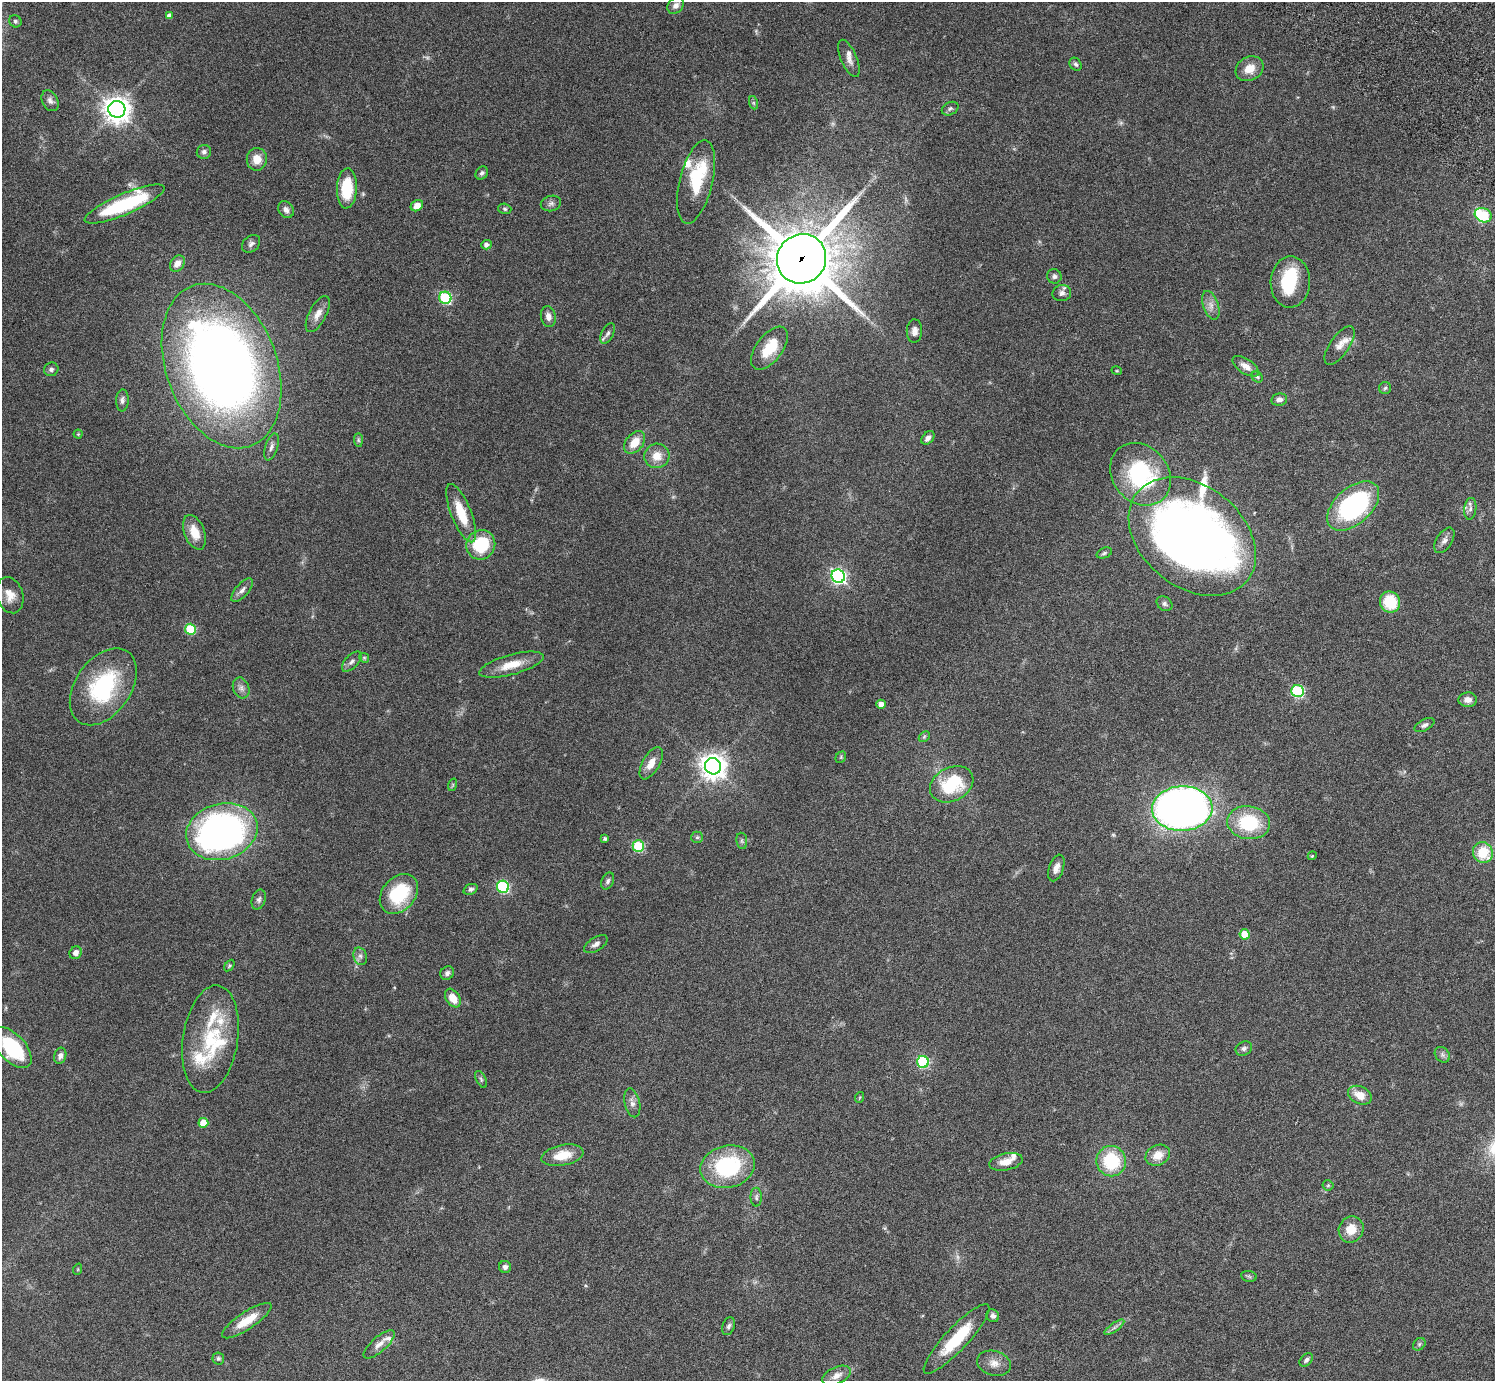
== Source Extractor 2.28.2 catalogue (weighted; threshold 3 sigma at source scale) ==
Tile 10 of 4 x 4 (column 2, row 3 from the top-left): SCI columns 1539-3031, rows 1726-3104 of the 6060 x 6070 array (HDU 1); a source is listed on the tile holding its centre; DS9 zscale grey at full resolution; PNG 1497 x 1383 px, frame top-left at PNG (2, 2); each listed source drawn as its Kron ellipse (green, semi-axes under 4 px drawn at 4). Shown black and unused: <1% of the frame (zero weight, under 3 of 6 exposures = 3% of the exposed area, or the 3 px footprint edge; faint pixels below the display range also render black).
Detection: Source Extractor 2.28.2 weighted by HDU 2 'WHT'; one run over the whole footprint, this tile lists its part. Background 0.0834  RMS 0.0046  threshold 0.0187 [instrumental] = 3 sigma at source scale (4.09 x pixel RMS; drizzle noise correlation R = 1.36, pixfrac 0.8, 0.05/0.05 arcsec/px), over >= 5 px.
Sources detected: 151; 6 too faint to see at this stretch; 2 inside a brighter object's white glare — neither listed nor drawn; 8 inside a brighter listed object's ellipse — not listed separately; the other 135 listed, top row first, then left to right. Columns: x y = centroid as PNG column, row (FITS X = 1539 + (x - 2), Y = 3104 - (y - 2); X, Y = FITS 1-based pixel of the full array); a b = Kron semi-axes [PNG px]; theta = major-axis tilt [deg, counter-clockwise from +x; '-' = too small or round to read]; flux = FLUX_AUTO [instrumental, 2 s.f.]
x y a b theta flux
676 5 9 7 44 1.7
169 16 4 4 - 1.6
15 21 6 5 - 0.76
849 58 20 8 -67 2.8
1076 64 7 5 -55 0.96
1249 69 14 11 29 5.5
50 101 11 8 -61 1.8
754 103 7 4 -70 0.63
117 109 8 8 - 440
950 109 9 6 27 1
204 152 7 7 - 1.4
257 159 11 10 - 4.9
482 173 7 5 50 1.1
696 182 43 16 76 18
347 188 20 10 88 16
551 203 10 7 15 1.4
125 204 43 10 23 41
417 206 6 5 - 3.4
505 209 7 5 -18 0.74
286 210 9 7 -54 2
1483 215 9 7 -25 28
251 244 10 7 42 1.5
486 245 5 4 - 1.6
802 259 25 24 - 2900
177 263 9 6 52 3.1
1054 276 7 7 - 1.2
1290 282 25 20 87 21
1062 293 9 8 - 1.9
445 298 6 6 - 42
1211 305 15 7 -71 2.9
318 314 20 8 62 3.9
548 316 10 7 -78 2.1
914 331 12 7 89 2.1
608 333 11 6 62 1.3
1339 346 22 9 55 4.2
769 348 25 13 53 12
222 366 85 55 -69 440
1246 366 15 7 -33 3.4
51 369 7 6 - 1.3
1117 371 5 3 - 0.36
1257 377 6 5 - 0.68
1385 388 6 6 - 0.8
122 400 11 6 86 1.5
1279 400 8 6 11 1.8
78 434 4 4 - 0.43
928 438 8 5 47 1.8
358 440 7 4 -89 0.73
635 442 13 8 50 6.3
271 447 14 6 73 2
657 456 12 12 - 5.6
1140 474 34 27 -49 42
1353 506 31 18 42 67
1470 509 11 6 83 1.5
461 513 31 10 -68 12
194 532 18 10 -68 6.5
1192 536 71 50 -39 430
1444 540 14 8 57 2.2
481 545 15 14 - 20
1104 553 8 5 21 0.81
838 576 7 6 - 110
242 590 14 6 49 2
10 595 18 13 -73 5.1
1390 602 11 10 - 16
1164 604 8 6 -36 1.2
190 629 5 5 - 23
364 658 5 4 - 0.48
352 662 12 6 46 1.5
511 665 33 10 15 8.1
103 687 43 27 55 39
241 688 11 8 -71 1.8
1298 691 6 6 - 45
1468 700 9 7 2 2.4
881 704 5 4 - 3.2
1424 725 11 5 28 1.3
924 737 6 4 45 0.65
841 757 6 4 49 0.6
651 763 18 8 60 4.6
713 766 8 8 - 430
952 784 23 17 27 23
452 785 6 4 71 0.5
1182 808 30 22 2 320
1249 823 21 16 -7 24
222 832 36 28 16 180
697 837 6 5 - 0.73
605 839 4 3 - 1
742 841 8 5 -82 0.84
638 846 5 5 - 30
1483 853 10 10 - 13
1312 856 4 3 - 0.4
1056 868 14 7 72 2.5
608 881 9 6 66 1.1
503 887 6 6 - 48
471 889 7 5 23 1.1
399 894 22 16 49 23
259 900 10 6 73 1.3
1245 934 5 5 - 7.7
596 944 13 6 32 1.8
76 953 6 6 - 2.2
360 956 9 6 -74 1.5
229 966 6 4 53 0.55
447 973 7 6 - 1.3
453 998 10 7 -57 5.1
210 1039 54 27 81 28
12 1048 25 13 -47 28
1244 1048 9 6 31 1.3
1442 1055 8 7 - 1.3
60 1056 8 6 75 1.5
923 1062 6 6 - 47
481 1079 9 5 -63 0.82
1360 1095 12 8 -25 5.6
860 1097 5 3 - 0.39
632 1103 15 7 -76 2.2
203 1123 5 5 - 8.2
562 1155 21 10 11 8.1
1158 1155 13 10 26 5.1
1111 1161 15 15 - 23
1006 1162 17 8 12 4.6
728 1167 27 21 12 39
1328 1185 5 5 - 0.59
756 1197 9 5 -89 1
1351 1229 13 12 - 6.8
505 1267 6 6 - 1.4
78 1269 6 3 72 0.41
1249 1276 8 5 -9 0.75
993 1316 7 6 - 1.5
247 1321 29 8 34 9.1
728 1326 9 6 70 1.1
1114 1327 12 3 35 1.1
957 1339 46 11 47 18
379 1344 19 7 41 3
1419 1344 7 5 46 0.79
218 1358 6 6 - 0.85
1306 1360 8 5 43 1.1
994 1363 17 12 -17 4
836 1376 15 8 25 3.3
Overlapping masked pixels (flux is a lower limit): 1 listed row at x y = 802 259